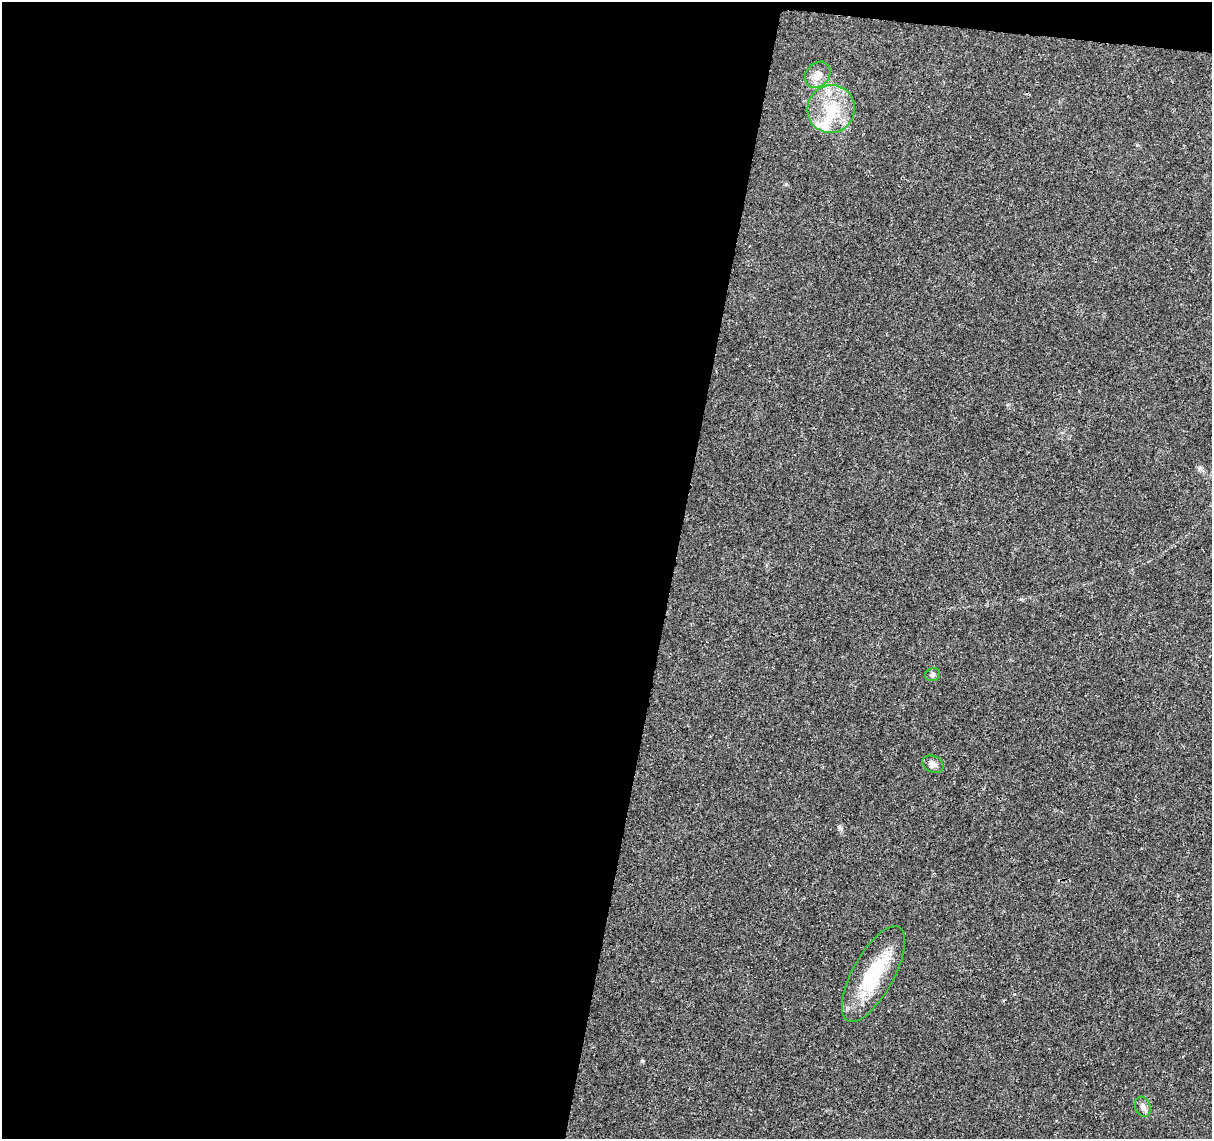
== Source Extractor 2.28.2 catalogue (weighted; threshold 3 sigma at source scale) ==
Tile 1 of 4 x 4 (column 1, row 1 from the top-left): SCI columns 6-1215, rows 3637-4773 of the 4856 x 5063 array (HDU 1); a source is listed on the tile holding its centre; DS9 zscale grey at full resolution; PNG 1214 x 1141 px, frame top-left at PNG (2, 2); each listed source drawn as its Kron ellipse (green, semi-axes under 4 px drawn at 4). Shown black and unused: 56% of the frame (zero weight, under 3 of 4 exposures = <1% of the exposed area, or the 3 px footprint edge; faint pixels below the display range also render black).
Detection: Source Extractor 2.28.2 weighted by HDU 2 'WHT'; one run over the whole footprint, this tile lists its part. Background 0.0252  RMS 0.0024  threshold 0.011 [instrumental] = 3 sigma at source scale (4.5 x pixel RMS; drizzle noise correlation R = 1.50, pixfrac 1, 0.0396/0.0396 arcsec/px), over >= 5 px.
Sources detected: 7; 1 inside a brighter listed object's ellipse — not listed separately; the other 6 listed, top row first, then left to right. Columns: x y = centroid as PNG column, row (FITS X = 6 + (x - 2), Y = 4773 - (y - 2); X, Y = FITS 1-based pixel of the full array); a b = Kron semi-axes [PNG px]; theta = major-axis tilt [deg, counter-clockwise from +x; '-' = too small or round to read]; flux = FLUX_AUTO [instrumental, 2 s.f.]
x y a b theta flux
818 75 14 11 48 2.2
831 109 24 23 - 10
932 675 7 6 - 0.61
933 764 11 8 -25 1.2
873 974 53 20 61 15
1143 1107 10 7 -70 1.1